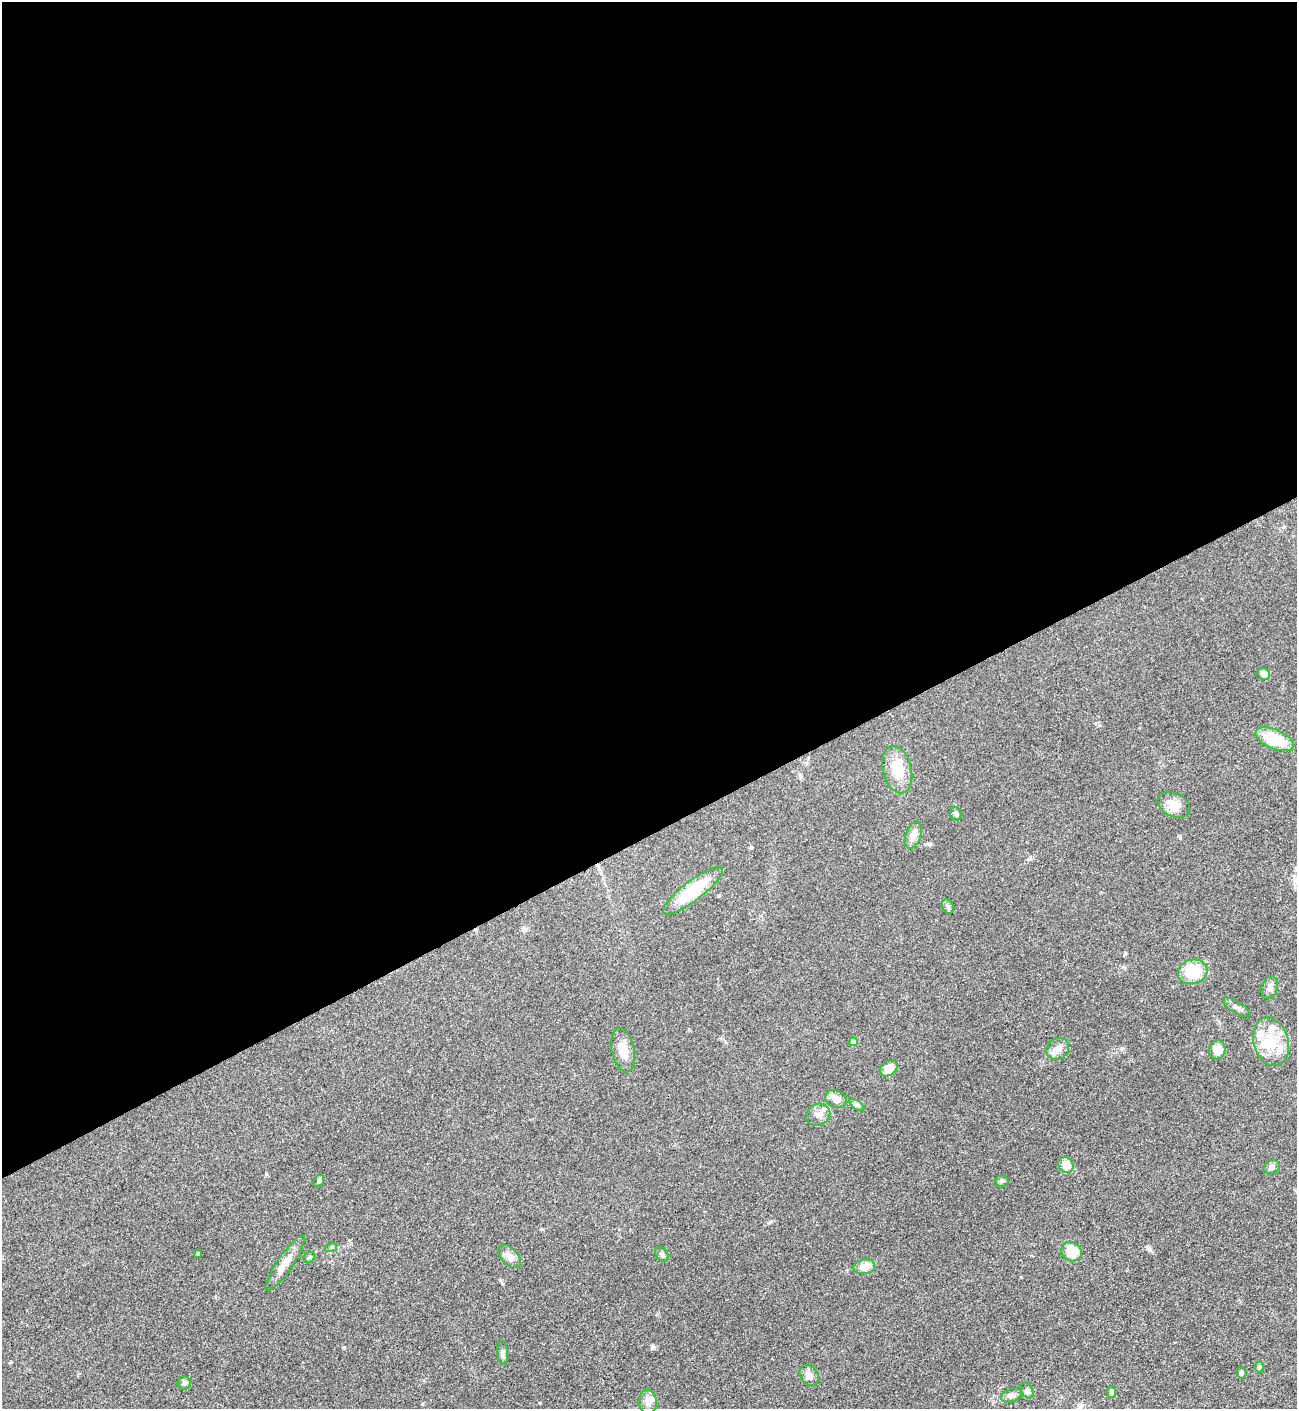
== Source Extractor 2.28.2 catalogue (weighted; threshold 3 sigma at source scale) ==
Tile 2 of 4 x 4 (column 2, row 1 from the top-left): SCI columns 1581-2875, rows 4223-5629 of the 5618 x 5630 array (HDU 1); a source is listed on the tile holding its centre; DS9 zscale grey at full resolution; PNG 1299 x 1411 px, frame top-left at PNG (2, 2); each listed source drawn as its Kron ellipse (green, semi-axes under 4 px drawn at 4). Shown black and unused: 59% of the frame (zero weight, under 3 of 4 exposures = <1% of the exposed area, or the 3 px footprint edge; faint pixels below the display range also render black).
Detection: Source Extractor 2.28.2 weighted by HDU 2 'WHT'; one run over the whole footprint, this tile lists its part. Background 0.0649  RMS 0.0058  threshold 0.0261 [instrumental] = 3 sigma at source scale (4.5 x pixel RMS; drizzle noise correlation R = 1.50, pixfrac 1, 0.05/0.05 arcsec/px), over >= 5 px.
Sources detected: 46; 1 inside a brighter object's white glare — neither listed nor drawn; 4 inside a brighter listed object's ellipse — not listed separately; the other 41 listed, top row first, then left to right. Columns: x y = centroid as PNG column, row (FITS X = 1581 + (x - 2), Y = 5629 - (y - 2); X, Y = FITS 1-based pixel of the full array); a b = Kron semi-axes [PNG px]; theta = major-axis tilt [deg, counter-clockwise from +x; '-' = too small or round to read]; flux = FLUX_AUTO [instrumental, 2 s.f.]
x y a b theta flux
1264 674 6 5 - 5.1
1274 739 20 9 -24 18
897 769 24 14 -76 13
1174 805 17 11 -25 7.1
956 814 7 5 -62 1.4
913 835 14 7 70 4.8
693 891 36 10 38 25
948 906 7 5 -70 1.3
1193 972 15 12 14 18
1270 987 11 8 69 2.8
1237 1007 16 5 -32 2.5
853 1042 4 4 - 8
1271 1042 25 17 -75 16
1058 1049 12 10 35 3.9
623 1050 22 11 -78 8
1217 1050 10 8 78 6.1
889 1068 9 7 37 6
836 1099 11 8 -24 3.8
857 1105 9 4 -35 1.2
818 1115 12 10 30 4.1
1066 1165 8 7 - 6.2
1272 1167 8 7 - 2.4
319 1181 6 4 58 1
1002 1181 6 5 - 1.1
331 1247 6 4 19 0.76
1071 1252 10 9 - 12
198 1253 4 3 - 0.49
662 1254 8 5 -50 1.4
509 1256 14 8 -45 3.5
309 1257 6 5 - 0.92
285 1263 33 7 56 7.5
864 1267 11 7 8 6.3
503 1353 12 5 -83 2.1
1259 1367 5 5 - 0.8
1241 1373 6 5 - 1.2
809 1375 11 8 -54 3.4
184 1383 6 6 - 1.3
1027 1391 8 5 -62 1.4
1111 1392 6 4 81 1
1011 1395 11 6 19 2.5
648 1402 12 9 -84 3.7
Unlisted compact peaks at least as high as the median listed source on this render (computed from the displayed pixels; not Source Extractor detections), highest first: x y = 1150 1250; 652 1348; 1125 953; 344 1347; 771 1221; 1122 1048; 266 1174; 542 1229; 930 844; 1180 838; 502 1283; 1029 859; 1123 967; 11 1362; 1099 725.